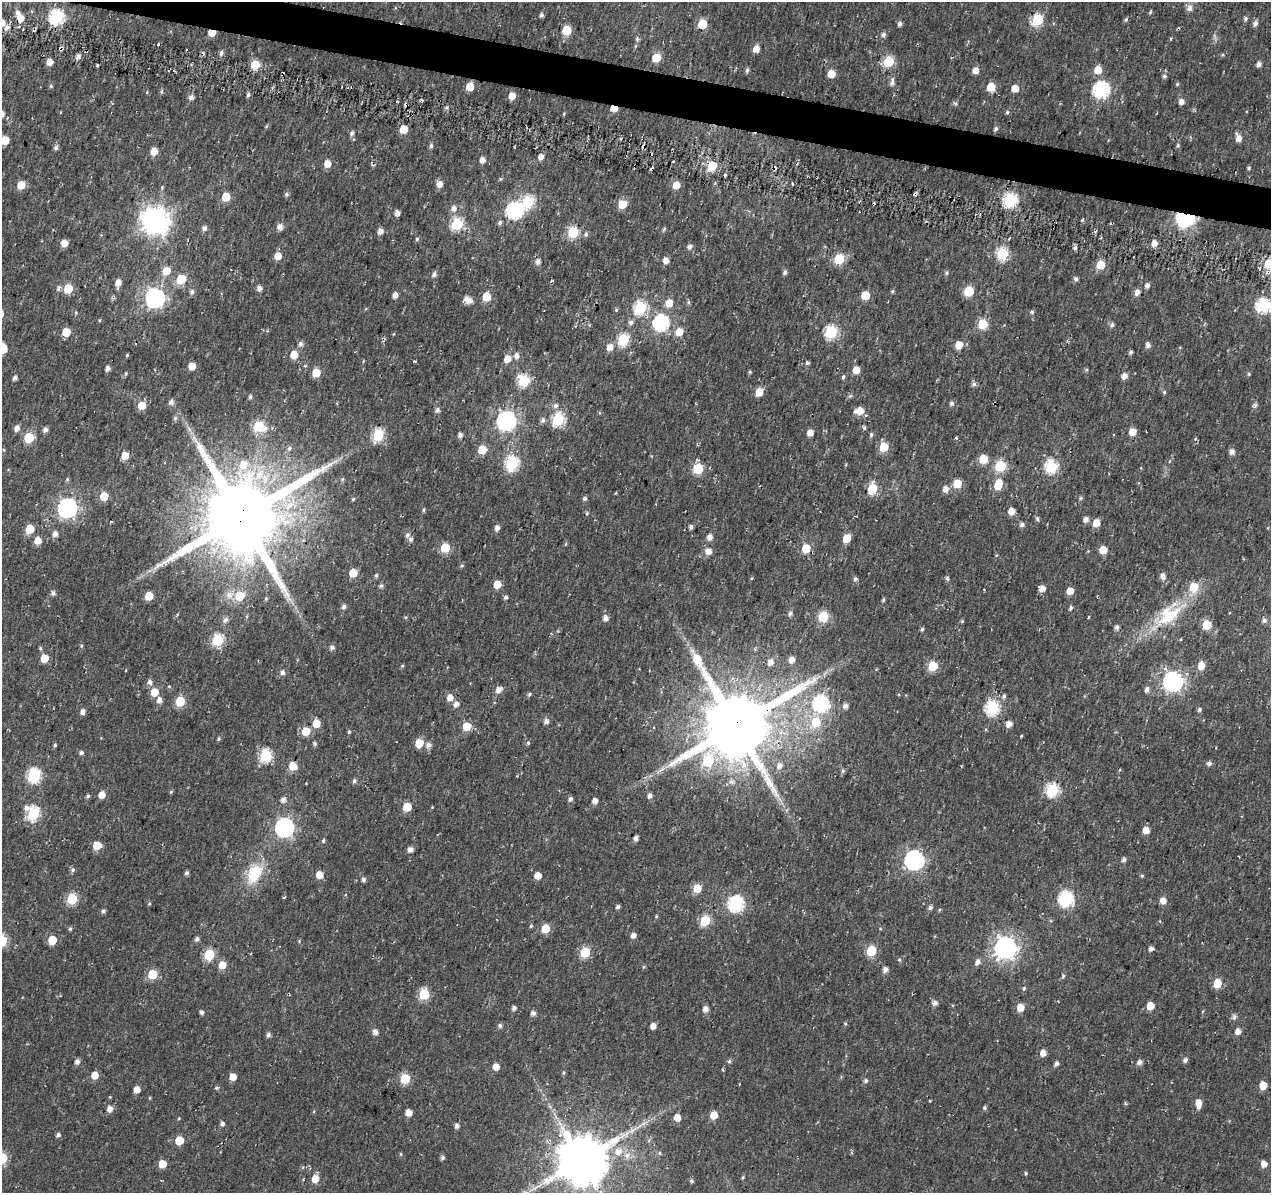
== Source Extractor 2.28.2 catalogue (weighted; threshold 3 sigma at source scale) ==
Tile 11 of 4 x 4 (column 3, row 3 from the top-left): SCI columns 2555-3823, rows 1473-2663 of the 5101 x 5331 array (HDU 1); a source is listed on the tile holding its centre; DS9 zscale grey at full resolution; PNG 1273 x 1195 px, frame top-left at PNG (2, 2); no overlay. Shown black and unused: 3% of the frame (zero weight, under 2 of 3 exposures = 2% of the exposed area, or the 3 px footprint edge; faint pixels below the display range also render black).
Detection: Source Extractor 2.28.2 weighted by HDU 2 'WHT'; one run over the whole footprint, this tile lists its part. Background 0.0148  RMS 0.0053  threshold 0.0239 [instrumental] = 3 sigma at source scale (4.5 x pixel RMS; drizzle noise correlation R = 1.50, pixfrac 1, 0.0396/0.0396 arcsec/px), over >= 5 px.
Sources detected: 434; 5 cosmic-ray / hot-pixel residue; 1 long thin detection or spike segment (spike, bleed or trail) — not listed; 5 inside a brighter listed object's ellipse — not listed separately; the other 423 listed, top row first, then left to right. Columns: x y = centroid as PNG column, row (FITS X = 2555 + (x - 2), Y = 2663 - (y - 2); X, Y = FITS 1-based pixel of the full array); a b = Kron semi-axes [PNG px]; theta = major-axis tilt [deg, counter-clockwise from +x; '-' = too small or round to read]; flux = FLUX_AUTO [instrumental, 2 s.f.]
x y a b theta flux
1190 8 7 7 - 3
1150 12 5 4 - 0.81
17 13 6 6 - 2
541 15 5 4 - 1.4
56 17 7 6 - 99
20 18 6 6 - 8.8
1126 19 5 4 - 0.95
1245 19 6 5 - 1.1
1037 20 6 6 - 49
702 24 6 5 - 23
900 24 6 5 - 1.3
1255 24 7 6 - 1.9
7 27 8 6 36 2.7
566 30 6 5 - 23
212 33 6 5 - 7.3
883 34 7 6 - 1.4
637 39 8 5 -83 1.2
158 44 3 2 - 1.9
756 48 5 5 - 5.8
221 53 6 5 - 1.6
78 56 6 5 - 2.1
656 57 6 5 - 17
889 61 6 5 - 31
50 62 5 5 - 5.1
1259 64 6 5 - 2.1
255 65 5 5 - 19
747 70 6 4 72 1.1
976 70 5 5 - 4.8
1098 70 6 6 - 8.4
831 74 5 5 - 11
1164 76 6 4 0 1
892 82 9 6 89 2.3
1177 84 4 4 - 0.62
51 86 5 4 - 0.7
470 87 6 5 - 12
991 87 6 6 - 11
1015 88 5 5 - 6.3
1101 89 7 7 - 110
162 91 7 3 89 0.76
147 92 5 3 - 0.4
248 95 5 4 - 1.3
512 96 6 6 - 5.1
191 97 5 5 - 2.4
1181 101 6 5 - 2.6
956 103 5 5 - 0.93
614 108 5 4 - 11
1007 112 5 4 - 0.79
564 114 4 4 - 0.56
266 126 6 4 87 0.61
996 128 5 4 - 1.1
404 129 5 5 - 13
352 133 6 5 - 1.6
1239 138 7 5 -71 4.3
5 140 5 5 - 12
1178 145 5 5 - 0.83
431 146 6 4 89 1.2
56 148 6 6 - 1.5
154 151 5 5 - 6.9
541 157 5 4 - 3.5
482 160 5 5 - 3.2
327 164 6 5 - 5.8
712 166 7 6 - 21
1249 168 5 4 - 0.77
725 175 4 3 - 0.78
440 184 7 6 - 3.4
21 185 5 5 - 9.7
676 185 6 5 - 7.3
286 194 6 5 - 1.1
915 194 4 3 - 1.1
226 197 5 5 - 16
1010 200 6 6 - 83
528 202 7 6 - 50
622 204 5 5 - 15
453 209 7 7 - 3
514 211 7 7 - 120
397 213 5 4 - 3.1
1185 218 7 6 - 230
1082 220 4 3 - 0.67
155 221 9 9 - 620
500 223 5 5 - 1.3
457 224 6 6 - 52
280 226 8 7 - 2.7
204 228 6 6 - 1.8
664 229 6 3 67 0.79
380 231 6 6 - 2.7
573 232 6 6 - 43
586 234 6 5 - 1.2
417 239 5 5 - 0.84
64 243 5 5 - 6
1154 243 6 5 - 3.8
689 247 6 6 - 1.7
1075 248 5 5 - 1.3
1002 254 6 6 - 47
278 256 5 5 - 7.5
839 259 6 5 - 31
666 260 5 5 - 3.5
538 261 7 6 - 2.1
1269 264 6 6 - 25
1100 265 6 5 - 15
166 271 6 6 - 9.5
784 272 7 5 75 1.1
946 273 6 4 17 0.88
434 274 6 5 - 1.9
181 279 6 5 - 21
1076 279 6 5 - 1.4
118 283 8 5 83 3.9
1147 285 5 5 - 1.9
58 288 7 5 70 1.5
259 288 5 5 - 2.5
68 289 6 5 - 20
892 291 5 4 - 0.73
969 291 6 5 - 29
192 292 6 6 - 1.7
1137 292 6 5 - 3.2
395 295 5 4 - 3.5
865 295 5 5 - 16
486 297 6 5 - 13
155 298 8 7 - 220
466 299 7 7 - 3.2
669 303 6 5 - 8.6
1263 306 7 7 - 88
640 308 6 6 - 61
616 310 5 4 - 0.76
1032 312 5 5 - 0.92
99 320 4 3 - 0.44
631 322 6 6 - 1.8
661 323 7 7 - 110
983 324 6 5 - 30
1112 325 6 5 - 1.5
66 332 5 5 - 14
679 332 6 5 - 8
831 332 6 6 - 61
623 340 6 6 - 51
300 344 7 6 - 1.8
959 345 5 5 - 10
1148 345 6 5 - 2.1
610 347 7 6 - 4.9
3 348 7 5 -79 12
1131 352 4 4 - 1.1
127 355 4 4 - 0.59
294 355 6 6 - 9.5
516 356 6 5 - 2.7
507 359 8 7 - 5
363 361 5 3 - 0.47
415 361 5 3 - 0.47
807 363 6 4 -77 1
192 366 5 5 - 8.4
107 368 4 4 - 2.4
856 370 5 5 - 7
750 372 5 4 - 0.72
316 373 5 5 - 13
126 374 5 4 - 0.7
1249 374 5 4 - 0.71
1124 376 6 5 - 3.3
843 377 5 4 - 1.1
15 378 5 4 - 1.5
524 381 7 6 - 42
974 384 6 6 - 1.5
759 392 6 5 - 9.6
1164 392 5 5 - 0.77
850 396 6 5 - 0.94
250 397 5 4 - 1.2
171 402 7 6 - 2
951 403 6 5 - 1.3
142 405 6 5 - 9.2
1255 405 6 5 - 1.3
555 406 7 7 - 1.9
437 410 6 6 - 1.6
860 411 6 6 - 6.3
866 415 5 3 - 0.59
175 418 6 5 - 1.2
558 419 7 6 - 48
543 420 7 6 - 1.6
506 421 8 7 - 220
258 426 6 6 - 36
17 428 7 6 - 2.6
864 428 5 4 - 1
189 429 7 4 -72 1.4
45 430 5 5 - 2.3
1132 432 6 6 - 5.9
810 433 5 4 - 5.1
378 435 7 6 - 48
460 435 5 5 - 1.8
871 435 6 4 88 1.1
29 437 6 5 - 27
956 438 4 3 - 0.52
1195 439 5 3 - 0.52
884 447 6 5 - 20
289 448 6 6 - 1.6
4 450 5 3 - 0.5
482 450 5 5 - 14
1232 452 7 6 - 2.4
125 455 5 5 - 7.9
983 459 5 5 - 17
512 463 7 6 - 74
243 464 11 10 - 7.9
846 464 5 3 - 0.48
1000 466 6 6 - 37
1051 467 6 6 - 60
698 469 6 5 - 34
67 479 6 4 70 0.76
342 479 6 3 70 0.61
957 484 5 5 - 15
998 485 10 6 69 13
872 489 6 5 - 29
945 489 6 6 - 3.6
104 496 5 5 - 13
1080 498 5 4 - 0.79
353 499 4 4 - 0.66
584 499 5 5 - 1.3
67 508 8 7 - 230
424 510 5 4 - 0.83
1011 511 5 5 - 5.4
587 513 5 3 - 0.62
241 517 25 23 40 6400
1037 518 6 4 -63 1
1086 519 6 6 - 2.3
1096 523 6 5 - 7.7
1022 525 6 5 - 1.6
691 527 5 5 - 1.4
497 528 6 5 - 2.3
30 529 6 5 - 16
55 534 6 6 - 2.6
709 537 5 5 - 3.7
847 538 5 5 - 12
410 539 6 6 - 1.6
38 540 7 7 - 5.1
566 544 5 3 - 0.56
445 548 6 5 - 21
806 548 6 5 - 17
1103 550 5 5 - 11
708 551 6 6 - 4.3
462 565 5 3 - 0.58
353 573 5 5 - 13
376 575 6 4 89 0.75
1163 576 6 5 - 3
752 578 5 3 - 0.5
947 578 6 4 -62 1
855 579 5 5 - 1.2
497 584 5 5 - 9.9
381 585 6 3 13 0.91
1042 589 5 5 - 4.2
1070 591 5 5 - 6.4
53 593 6 5 - 1.6
229 595 11 10 - 4.3
149 596 5 5 - 15
239 596 6 6 - 17
506 597 5 5 - 1.1
266 598 5 4 - 0.65
883 600 5 4 - 0.74
344 607 6 5 - 1.7
1071 608 4 4 - 1.3
790 613 5 5 - 1.4
1168 615 51 21 37 32
823 617 6 6 - 31
1088 617 4 2 - 0.41
606 618 6 6 - 2.6
225 620 9 6 55 1.9
1264 620 6 6 - 1.7
962 621 4 4 - 0.67
1207 625 6 5 - 21
1116 628 6 5 - 1.4
922 629 5 4 - 0.93
1181 639 4 3 - 0.54
218 640 6 6 - 46
81 646 5 4 - 0.75
332 647 6 5 - 1.6
40 648 6 4 71 0.71
44 658 5 5 - 10
792 660 6 5 - 3.5
770 662 6 5 - 3.4
402 666 4 4 - 0.59
933 666 6 5 - 26
1201 666 7 5 82 6.1
282 672 6 5 - 1.9
150 682 7 6 - 2.3
1173 682 8 7 - 260
169 686 5 3 - 0.55
499 690 7 6 - 3.7
1147 690 6 5 - 2.2
154 692 6 5 - 10
529 694 6 4 47 0.98
1004 696 6 5 - 1.3
450 697 7 6 - 3.9
159 700 6 5 - 2.9
180 701 6 5 - 25
456 704 6 5 - 2.9
821 704 8 7 - 96
845 706 7 6 - 2
992 708 7 6 - 76
1199 710 4 4 - 1.2
83 712 5 5 - 2.6
546 721 5 5 - 2.2
816 722 7 7 - 18
316 723 5 5 - 9.8
1009 724 6 5 - 3.9
467 726 6 5 - 14
736 726 25 22 59 5000
306 731 6 5 - 13
349 732 5 4 - 0.75
219 739 5 4 - 0.78
419 743 6 5 - 12
528 743 6 5 - 0.82
315 744 5 4 - 1.1
55 745 4 4 - 0.86
428 745 6 6 - 2.5
81 753 5 4 - 1.4
266 756 6 6 - 55
1209 763 6 5 - 1.8
780 765 8 7 - 2.3
293 766 6 6 - 9.8
843 771 6 5 - 0.96
34 775 7 6 - 73
354 781 6 5 - 1.1
1052 790 7 6 - 63
171 792 5 4 - 0.69
102 795 6 5 - 5.5
88 796 5 4 - 1
650 796 5 5 - 2.3
283 799 5 5 - 2.5
570 799 5 4 - 1.6
595 800 5 4 - 3.4
407 807 6 5 - 16
26 808 7 6 - 2.2
33 814 7 6 - 58
284 828 7 7 - 190
1146 830 5 5 - 5.1
636 838 4 4 - 2.2
323 841 5 4 - 0.89
97 845 6 5 - 13
410 849 5 5 - 2.8
914 860 8 7 - 220
1124 860 6 5 - 1.6
73 870 6 6 - 1.3
187 873 4 4 - 1.3
254 873 27 17 64 19
319 875 5 5 - 6.8
538 875 5 5 - 6.7
1142 876 5 4 - 0.68
363 879 5 4 - 1.7
697 888 5 5 - 13
72 899 6 5 - 35
1066 899 8 7 - 89
1163 901 6 6 - 4.5
149 903 5 4 - 0.67
736 904 7 7 - 100
618 907 5 4 - 1.3
930 908 6 5 - 1.6
939 910 5 4 - 0.63
103 911 5 4 - 1.5
656 916 4 4 - 0.54
705 921 6 5 - 30
531 926 4 4 - 0.73
545 928 6 5 - 15
70 929 5 4 - 0.84
633 935 6 5 - 2.4
197 939 5 5 - 1.6
52 940 5 5 - 16
1005 948 8 8 - 400
1151 949 5 4 - 2.1
871 951 6 6 - 25
585 952 6 5 - 31
209 955 6 6 - 31
899 960 5 4 - 0.69
978 962 6 6 - 2.5
222 965 6 5 - 8.1
885 969 5 5 - 2.7
152 974 6 5 - 23
1217 983 6 5 - 13
1024 988 6 5 - 0.85
424 994 6 6 - 35
935 1003 5 5 - 2.6
1150 1006 5 5 - 11
1020 1007 6 5 - 7.5
514 1008 4 4 - 2
705 1009 6 5 - 2.7
202 1012 4 4 - 1.5
533 1013 5 5 - 2.1
845 1024 5 4 - 0.68
500 1025 5 5 - 1.3
653 1026 5 4 - 3.4
375 1032 5 5 - 2.7
1238 1032 5 5 - 3.8
268 1035 5 5 - 1.7
1043 1053 5 5 - 4.7
1185 1060 5 5 - 1.7
729 1061 5 5 - 0.99
77 1062 6 5 - 2.1
1140 1062 7 6 - 1.9
1056 1063 5 4 - 1.7
496 1067 6 5 - 4.5
563 1073 6 4 89 0.69
95 1075 5 5 - 8
233 1077 5 5 - 6.1
405 1079 6 5 - 27
866 1081 5 5 - 1.4
1263 1086 5 5 - 9.5
216 1088 6 4 2 0.77
137 1089 5 5 - 5
930 1101 3 2 - 0.38
1199 1102 6 6 - 4.2
984 1108 4 4 - 1.1
110 1109 6 5 - 3.7
408 1112 5 5 - 5
714 1115 5 5 - 9
179 1118 4 4 - 0.51
677 1118 6 5 - 5.7
222 1124 5 5 - 1.8
457 1126 5 5 - 2
58 1135 5 4 - 1.4
179 1140 6 5 - 14
618 1151 9 9 - 5.2
659 1153 5 5 - 0.77
401 1154 5 3 - 0.56
443 1157 5 5 - 1.2
2 1158 6 6 - 34
582 1160 14 14 - 2900
162 1164 5 5 - 10
1264 1164 6 5 - 4.1
1026 1173 5 4 - 0.74
743 1177 4 3 - 0.54
315 1179 6 5 - 8.3
691 1181 4 4 - 0.91
Overlapping masked pixels (flux is a lower limit): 10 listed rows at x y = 20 18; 212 33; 614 108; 712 166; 915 194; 1185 218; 1269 264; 241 517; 736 726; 582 1160
Isophote crosses this tile's border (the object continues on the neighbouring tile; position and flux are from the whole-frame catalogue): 6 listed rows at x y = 5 140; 1269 264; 1263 306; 3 348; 2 1158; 582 1160